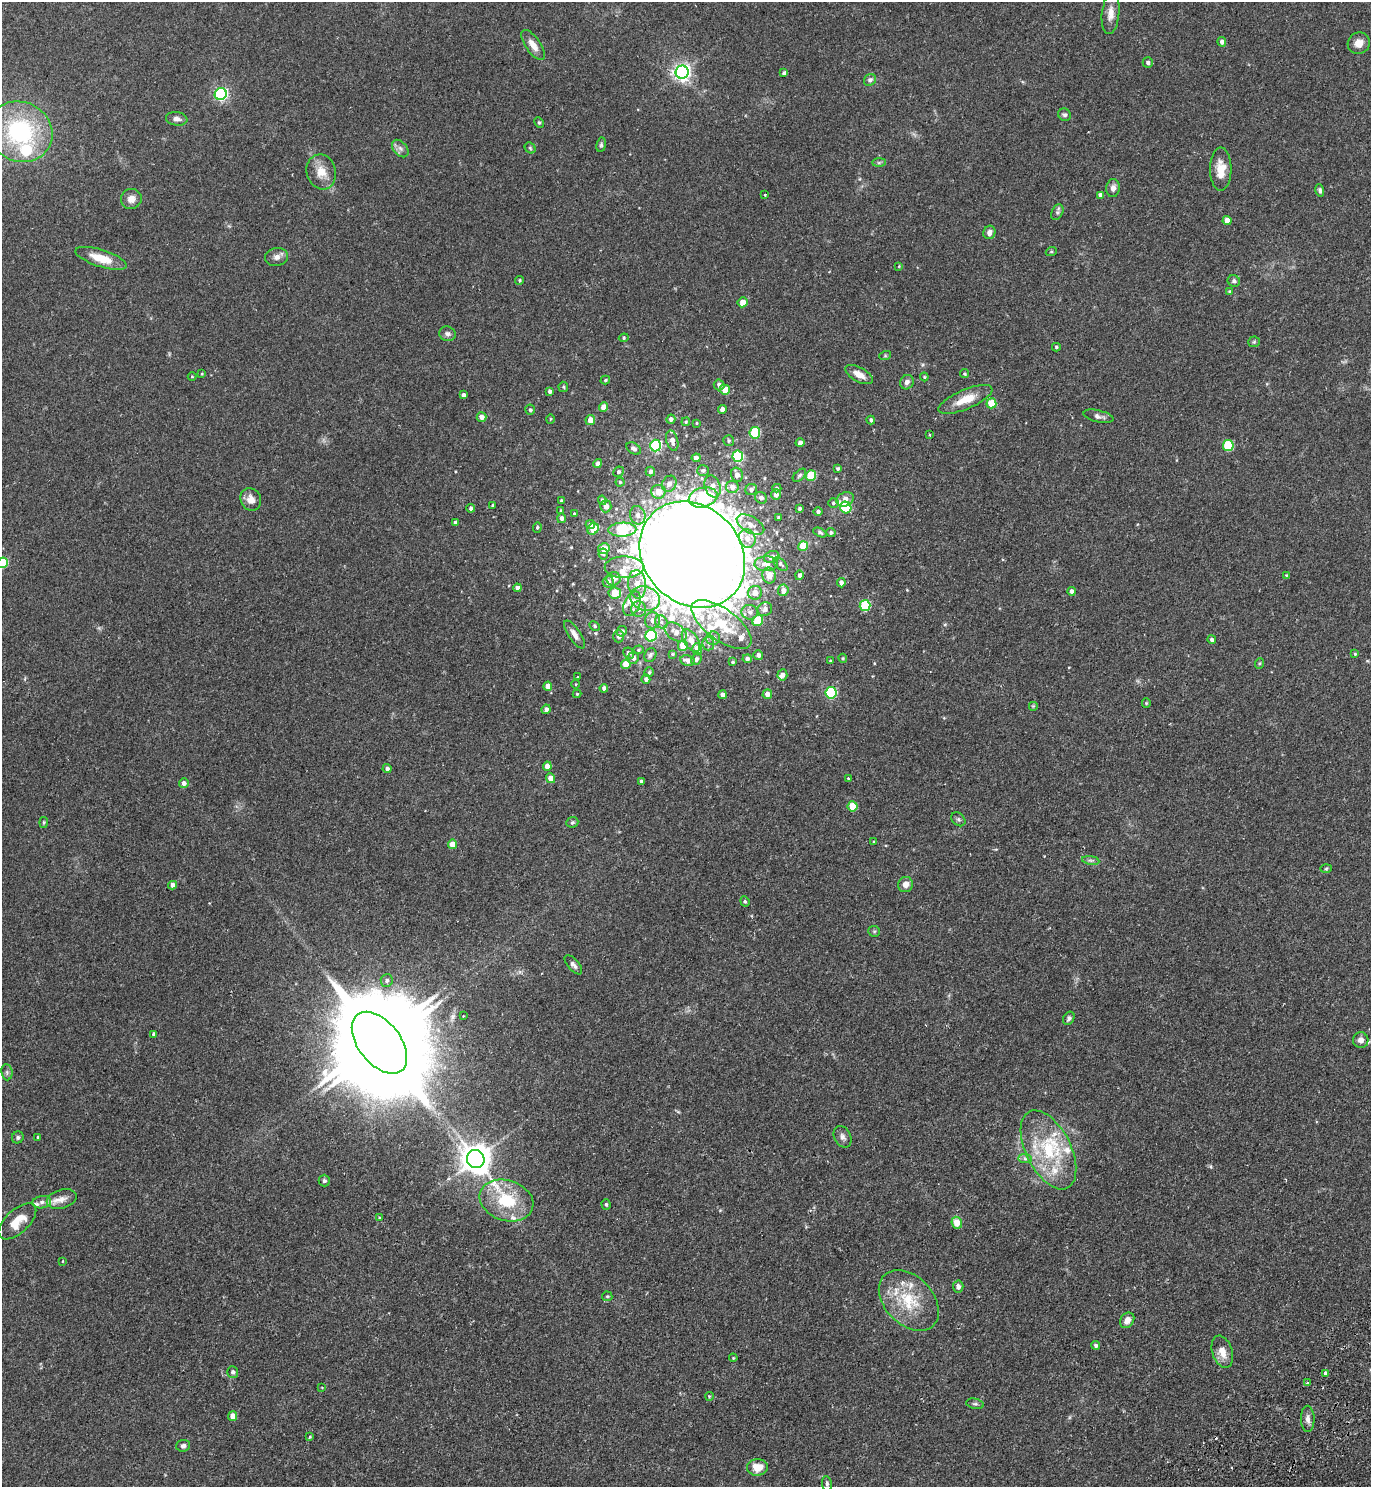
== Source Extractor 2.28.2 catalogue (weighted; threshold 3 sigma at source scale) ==
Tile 6 of 4 x 4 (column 2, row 2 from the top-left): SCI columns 1707-3075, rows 3018-4502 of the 6010 x 6034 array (HDU 1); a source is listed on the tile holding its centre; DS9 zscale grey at full resolution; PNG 1373 x 1489 px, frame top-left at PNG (2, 2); each listed source drawn as its Kron ellipse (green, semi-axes under 4 px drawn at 4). Shown black and unused: <1% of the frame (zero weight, under 2 of 3 exposures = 3% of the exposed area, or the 3 px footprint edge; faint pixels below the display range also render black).
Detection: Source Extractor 2.28.2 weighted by HDU 2 'WHT'; one run over the whole footprint, this tile lists its part. Background 0.185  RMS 0.0073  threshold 0.033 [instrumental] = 3 sigma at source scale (4.5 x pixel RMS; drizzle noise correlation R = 1.50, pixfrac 1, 0.05/0.05 arcsec/px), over >= 5 px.
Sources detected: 276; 5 inside a brighter object's white glare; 1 cosmic-ray / hot-pixel residue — neither listed nor drawn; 20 inside a brighter listed object's ellipse — not listed separately; the other 250 listed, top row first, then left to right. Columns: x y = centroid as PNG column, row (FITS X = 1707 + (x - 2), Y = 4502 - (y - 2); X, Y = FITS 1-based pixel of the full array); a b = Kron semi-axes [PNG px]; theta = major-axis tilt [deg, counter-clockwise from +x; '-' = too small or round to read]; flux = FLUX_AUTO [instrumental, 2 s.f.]
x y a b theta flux
1111 13 21 8 84 6.9
1222 42 5 4 - 3
1359 43 11 10 - 6
533 45 17 7 -56 6.4
1148 62 5 5 - 1.7
682 72 6 6 - 260
784 73 4 4 - 1.9
870 80 6 5 - 2.2
221 94 6 6 - 130
1064 115 6 6 - 1.7
177 119 11 6 -8 3.1
539 123 5 4 - 0.96
20 132 33 29 -27 89
601 145 7 5 81 1.2
400 148 10 6 -49 2.8
530 148 6 5 - 1.1
879 163 7 4 1 1.3
1221 169 22 10 90 11
321 172 18 14 -73 10
1113 188 9 7 84 3.4
1320 190 6 4 -76 1.5
765 195 3 3 - 0.89
1101 195 4 4 - 3.7
131 199 10 10 - 5.6
1057 212 8 5 63 1.6
1227 221 4 4 - 7.4
989 232 7 6 - 3.5
1051 252 5 3 - 0.72
277 257 11 9 11 3.7
101 258 27 8 -18 15
899 266 4 2 - 0.45
520 280 4 4 - 0.98
1234 281 6 5 - 1.6
1229 291 4 3 - 0.73
742 302 5 5 - 5.8
447 334 8 7 - 2.4
624 338 5 4 - 0.92
1254 342 6 5 - 1
1056 347 4 4 - 1.1
885 356 6 4 19 0.88
202 374 4 4 - 0.68
859 374 15 7 -29 7
965 374 5 4 - 0.97
192 377 4 3 - 0.6
924 377 4 4 - 0.72
605 380 5 4 - 0.99
907 382 7 6 - 2.9
719 385 5 5 - 2.9
563 387 5 4 - 0.92
725 390 5 5 - 8.9
550 391 4 4 - 1.9
463 395 4 4 - 2.5
965 399 29 9 23 13
991 403 5 5 - 21
604 407 5 4 - 8.6
722 409 4 4 - 4.4
530 410 5 5 - 1.5
1098 416 15 6 -13 2.8
481 417 5 4 - 4.1
550 419 5 3 - 0.68
671 419 4 4 - 2.5
590 420 5 5 - 7.5
871 420 4 4 - 1.5
686 422 4 3 - 0.9
697 423 3 2 - 0.62
755 433 5 5 - 45
930 435 3 3 - 0.88
672 441 10 5 -75 4
728 441 5 5 - 1.2
800 443 4 4 - 2.4
655 446 6 5 - 75
1228 446 5 5 - 38
634 449 8 5 -34 2.7
738 456 5 5 - 55
696 458 4 4 - 3.7
598 464 4 4 - 3.2
838 468 4 3 - 1.2
703 470 6 5 - 1.5
650 471 5 4 - 1.9
619 472 5 5 - 1.7
737 475 7 6 - 4.2
799 475 8 5 45 1.4
811 475 5 5 - 25
620 482 4 4 - 0.86
669 484 8 7 - 3.7
713 486 11 7 -72 5.5
732 487 6 6 - 4.5
777 488 4 4 - 1
751 490 6 5 - 2.3
658 492 7 7 - 8.8
776 494 5 5 - 3.1
703 497 14 10 15 68
761 498 6 5 - 2.6
251 499 11 10 - 6.2
845 499 9 6 25 5.6
602 500 4 4 - 1.4
561 501 4 3 - 0.88
833 503 5 4 - 1.3
493 505 4 3 - 1.1
606 506 6 5 - 4.9
846 507 6 5 - 41
471 508 4 4 - 1.9
800 508 3 3 - 1.1
561 510 3 2 - 0.66
818 512 4 4 - 1.6
574 514 3 3 - 0.9
638 515 9 7 -73 4
561 518 5 4 - 2.2
778 518 3 3 - 1
456 522 4 3 - 2.2
590 525 5 4 - 2.5
750 525 15 8 -29 5.6
537 527 5 4 - 1.1
593 529 6 5 - 14
622 530 14 7 2 60
820 532 7 4 -27 1.3
831 533 4 4 - 1.4
747 538 9 8 - 6
803 546 5 5 - 14
604 549 6 5 - 10
603 554 5 4 - 1.3
692 555 57 48 -46 4800
772 557 8 6 21 3.9
3 563 5 5 - 34
766 564 11 7 2 5.4
780 564 8 5 -44 1.5
624 567 19 10 1 8.7
799 575 5 4 - 1.9
1286 575 4 4 - 0.67
769 576 8 6 -77 6.6
614 579 7 6 - 3.6
608 582 6 5 - 4.8
841 583 4 4 - 3.3
637 584 14 9 -84 7.5
517 588 4 4 - 3.5
783 590 6 5 - 3.9
1072 591 4 4 - 2.3
615 593 6 5 - 16
755 593 7 6 - 5.6
645 599 15 12 -18 11
632 604 13 8 65 6.7
865 606 5 5 - 43
639 609 8 7 - 4.3
765 609 7 6 - 3.4
750 612 8 7 - 3.2
653 620 8 7 - 5.2
758 620 6 5 - 26
661 622 7 6 - 2.5
721 624 35 15 -36 29
595 626 5 4 - 1.1
622 631 5 5 - 2.3
676 632 12 8 -33 5.4
574 635 16 6 -57 4.4
618 636 6 5 - 3.3
651 636 6 5 - 69
713 638 7 6 - 3.1
1212 640 4 4 - 1.9
691 641 13 7 -56 6.9
708 644 7 6 - 1.8
683 646 5 5 - 12
697 649 5 5 - 7.2
638 650 5 4 - 0.91
628 653 6 5 - 2.3
672 654 4 3 - 0.86
1355 654 4 4 - 0.81
650 655 7 5 61 2.1
758 655 5 5 - 2.4
633 658 6 5 - 2.7
843 658 5 4 - 0.78
696 659 6 5 - 2.1
747 659 4 4 - 2.2
687 660 7 5 -11 3.2
830 661 4 3 - 0.68
732 662 3 3 - 0.79
1260 663 5 3 - 0.81
626 664 5 4 - 11
649 672 5 5 - 1.2
782 675 5 5 - 3.1
577 677 3 3 - 0.75
646 679 4 4 - 2.1
576 684 4 3 - 0.53
548 686 4 4 - 5.8
604 688 4 4 - 2.6
831 693 6 5 - 68
577 694 4 4 - 0.96
767 694 5 5 - 3.9
722 695 4 4 - 2.9
1146 703 5 4 - 0.73
1033 706 5 5 - 0.78
546 709 5 4 - 2.4
547 766 5 4 - 5.4
387 768 4 4 - 2.3
550 778 5 4 - 5.7
848 778 3 3 - 1.2
641 781 4 3 - 2
184 783 5 5 - 2.7
853 806 5 5 - 19
958 819 8 6 -45 1.6
44 822 5 3 - 0.82
572 822 6 5 - 1.3
874 842 3 3 - 0.86
452 844 5 4 - 8.7
1091 860 9 4 -9 1.7
1326 869 6 4 2 0.84
905 884 8 7 - 4.5
172 885 4 4 - 3.5
745 901 5 4 - 0.97
874 931 6 5 - 1
573 965 12 5 -49 2.6
387 980 6 6 - 1.8
463 1016 3 2 - 0.84
1069 1018 7 5 60 1.9
153 1034 4 3 - 1.3
1361 1040 8 7 - 4.5
379 1043 36 21 -52 24000
7 1072 8 5 -83 1.6
18 1137 6 5 - 1.4
38 1137 3 3 - 1.9
842 1137 11 8 -64 3.2
1048 1150 43 22 -63 49
1025 1158 7 4 -1 1.8
476 1159 9 8 - 1100
324 1181 6 5 - 1.5
62 1199 15 9 17 5.9
506 1200 27 20 -18 34
42 1202 9 6 10 2.9
606 1204 5 4 - 1.2
380 1218 4 4 - 1.6
17 1221 23 11 43 13
957 1223 6 5 - 11
63 1261 3 2 - 0.45
958 1286 6 5 - 3.2
607 1296 5 5 - 0.99
909 1300 35 24 -46 33
1127 1320 8 6 56 5
1096 1345 4 4 - 1.6
1222 1352 16 10 -72 7.6
733 1358 4 4 - 0.71
233 1372 6 5 - 1.6
1325 1373 3 3 - 2.7
1307 1383 4 4 - 1.1
322 1388 4 2 - 0.49
709 1396 4 3 - 0.64
975 1404 9 5 -12 1.4
233 1416 5 4 - 7.3
1308 1419 13 7 -88 3.5
310 1437 4 3 - 0.74
183 1446 7 6 - 2.2
758 1467 10 8 1 9.8
827 1484 7 5 -81 1.5
Isophote crosses this tile's border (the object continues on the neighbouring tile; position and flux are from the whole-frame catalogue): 1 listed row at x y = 3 563